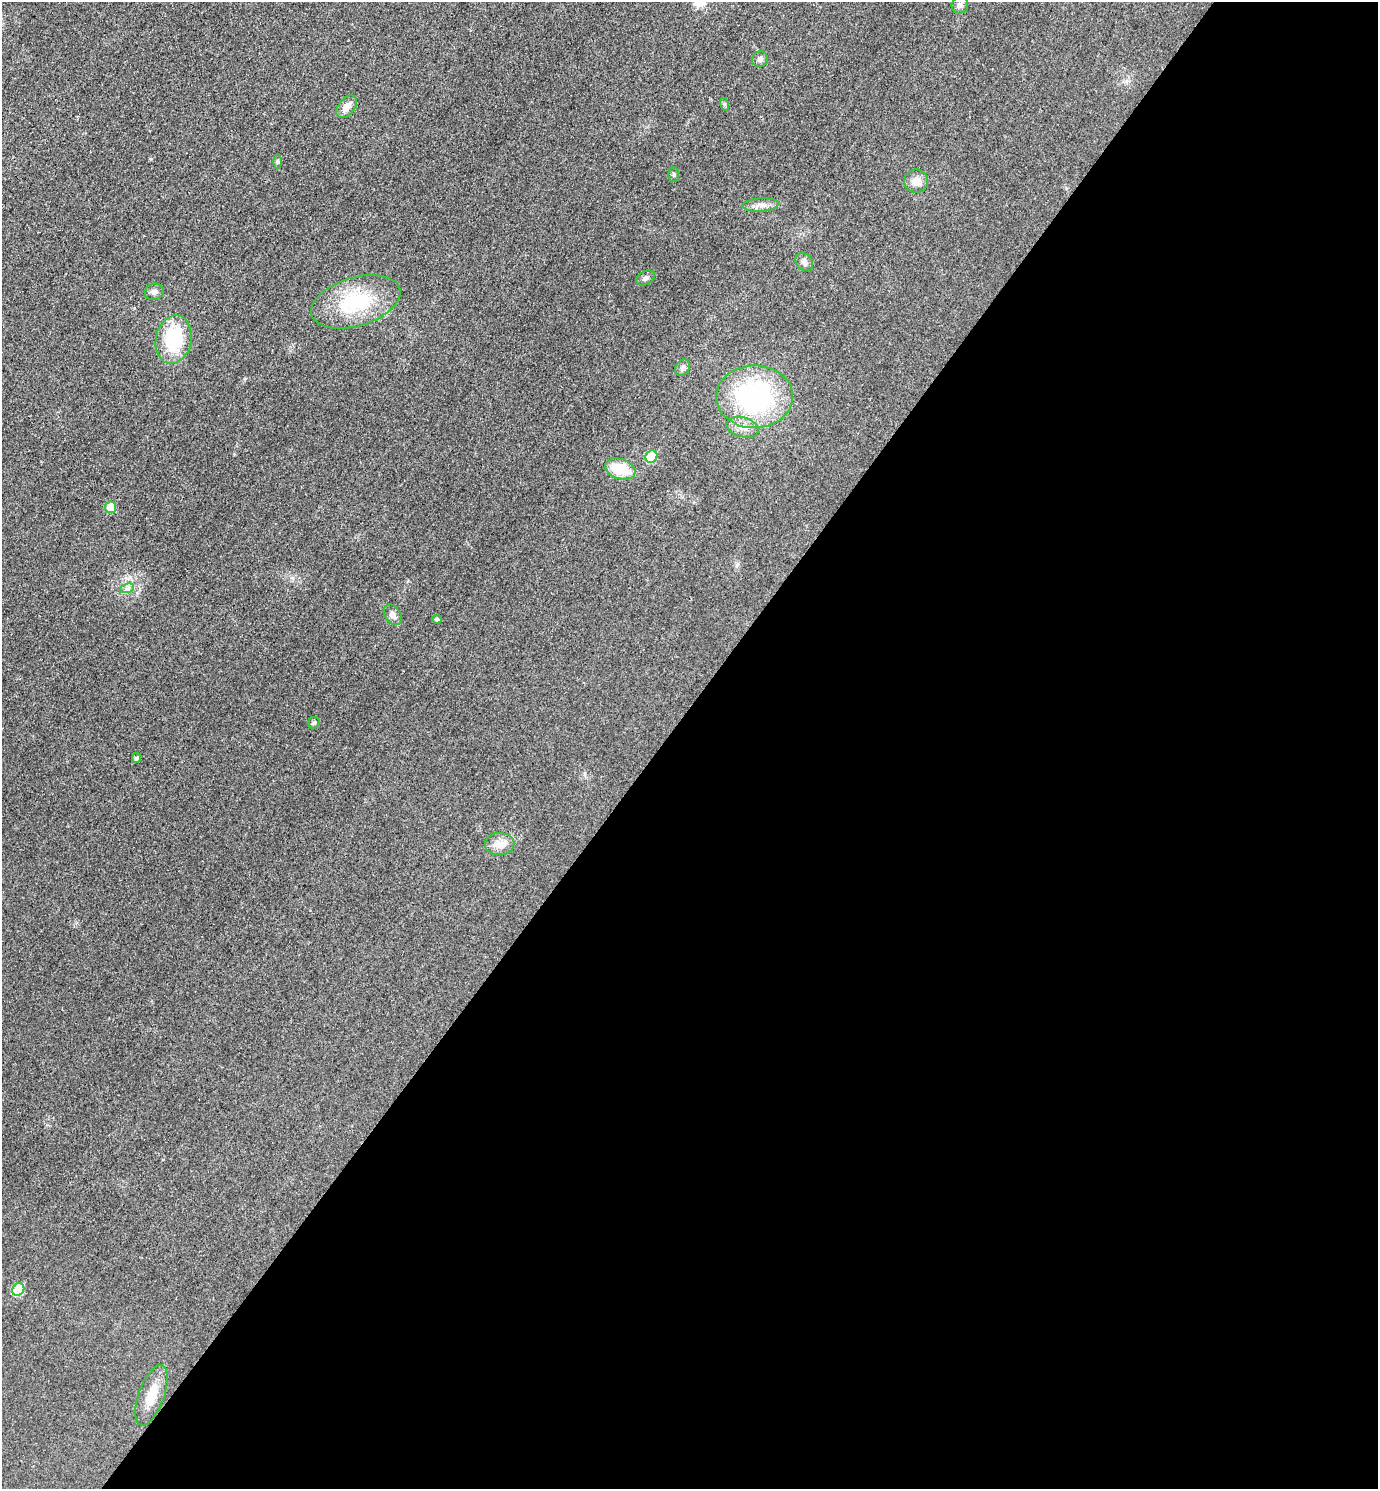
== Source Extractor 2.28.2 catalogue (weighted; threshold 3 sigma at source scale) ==
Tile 12 of 4 x 4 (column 4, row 3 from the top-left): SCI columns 4292-5667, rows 1503-2989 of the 5978 x 5975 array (HDU 1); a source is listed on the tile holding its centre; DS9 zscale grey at full resolution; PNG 1380 x 1491 px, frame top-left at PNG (2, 2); each listed source drawn as its Kron ellipse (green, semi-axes under 4 px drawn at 4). Shown black and unused: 52% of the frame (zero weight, under 3 of 4 exposures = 1% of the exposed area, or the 3 px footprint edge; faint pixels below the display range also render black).
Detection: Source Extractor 2.28.2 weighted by HDU 2 'WHT'; one run over the whole footprint, this tile lists its part. Background 0.0434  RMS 0.0064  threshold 0.029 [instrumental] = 3 sigma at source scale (4.5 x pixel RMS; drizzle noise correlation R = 1.50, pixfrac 1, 0.05/0.05 arcsec/px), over >= 5 px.
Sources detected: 27; all 27 listed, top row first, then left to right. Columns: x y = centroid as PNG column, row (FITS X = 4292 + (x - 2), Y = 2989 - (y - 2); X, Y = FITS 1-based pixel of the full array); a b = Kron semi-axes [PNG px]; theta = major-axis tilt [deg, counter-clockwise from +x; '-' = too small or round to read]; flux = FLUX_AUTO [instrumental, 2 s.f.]
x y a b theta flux
960 5 8 8 - 2.6
760 59 8 7 - 2.3
724 104 6 4 -72 0.91
346 107 13 8 50 5.8
278 161 7 3 -90 0.87
674 174 7 5 -89 1.1
916 181 12 11 - 5.7
761 205 18 7 3 4.1
804 262 10 7 -46 2.5
645 278 10 6 30 2.1
154 292 9 8 - 2.5
356 302 46 24 17 48
174 339 24 18 78 40
683 368 9 7 60 2
755 397 38 31 0 110
742 427 16 10 -15 6.2
651 457 6 5 - 23
620 469 16 10 -19 20
111 507 6 5 - 15
127 588 7 4 19 1.8
393 615 11 8 -55 3.3
437 619 5 4 - 1.1
314 723 6 5 - 1.3
136 758 5 4 - 1.4
499 844 15 11 1 6.3
18 1289 6 5 - 23
151 1395 32 12 70 13
Unlisted compact peaks at least as high as the median listed source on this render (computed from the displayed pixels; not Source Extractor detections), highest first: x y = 151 159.